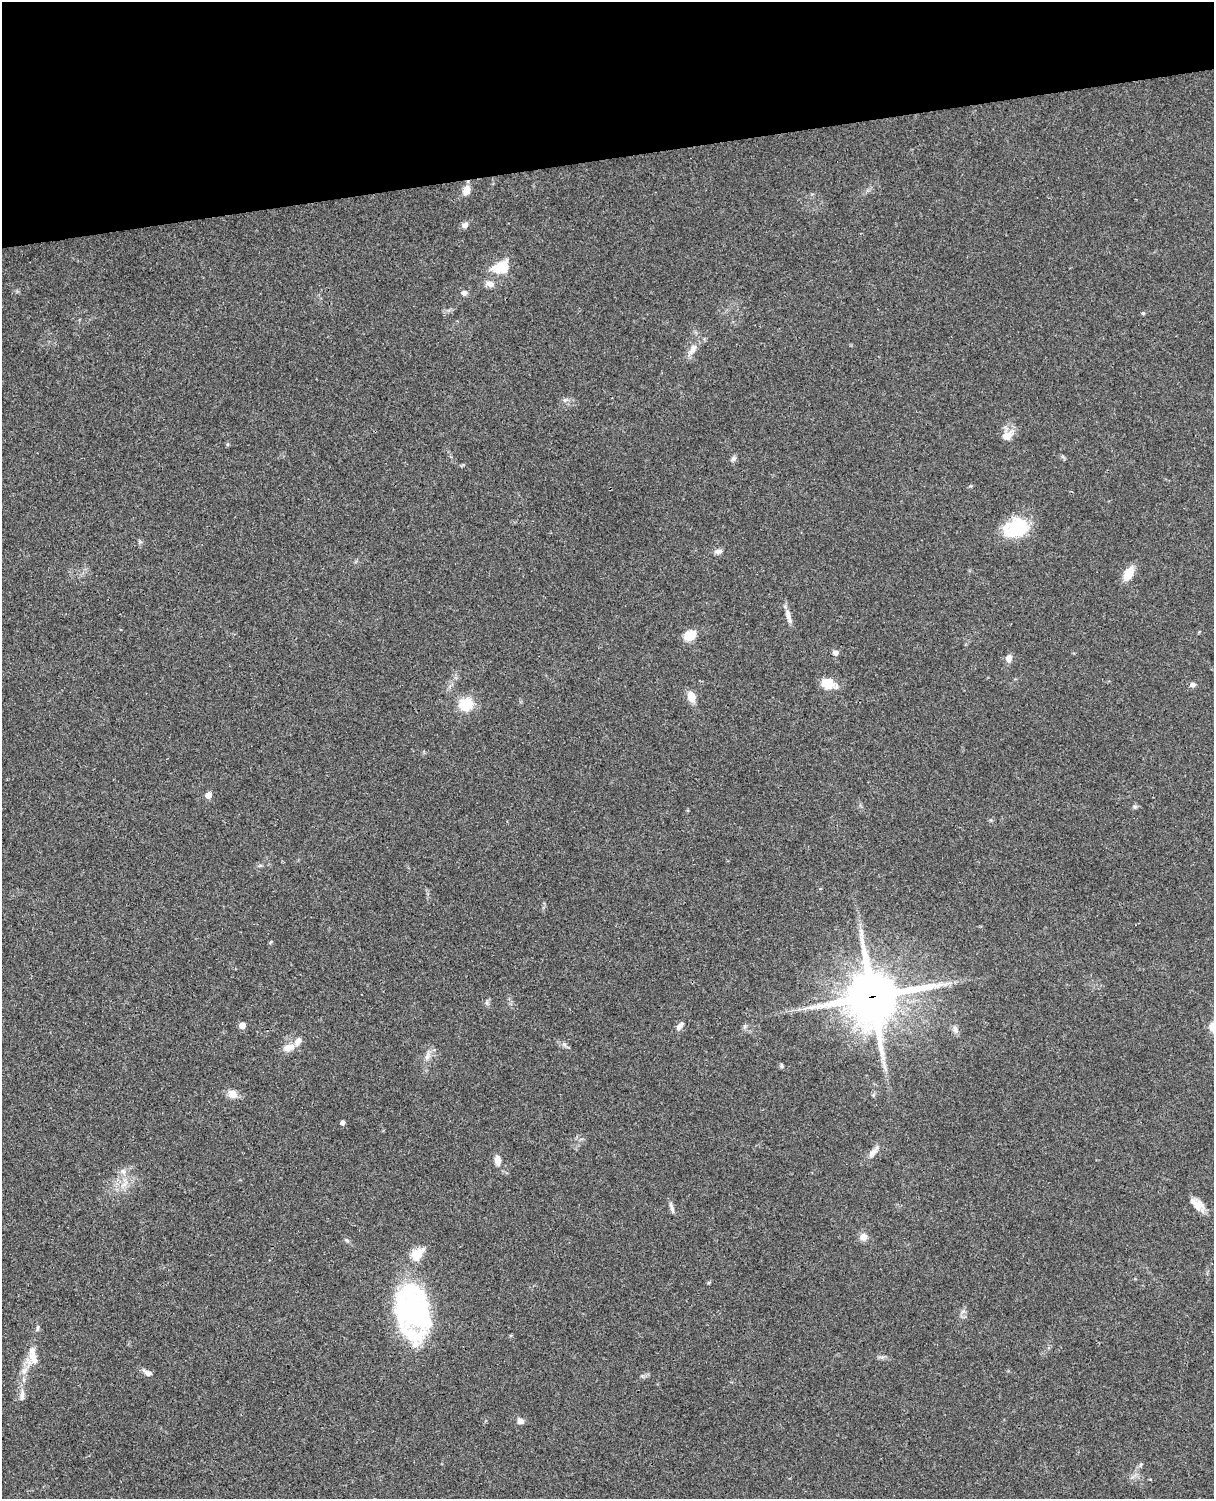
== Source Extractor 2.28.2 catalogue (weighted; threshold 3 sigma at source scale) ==
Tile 3 of 4 x 3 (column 3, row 1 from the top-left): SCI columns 2546-3757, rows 3267-4763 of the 5089 x 4925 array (HDU 1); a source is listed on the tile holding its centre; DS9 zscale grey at full resolution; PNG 1216 x 1501 px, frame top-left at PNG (2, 2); no overlay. Shown black and unused: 10% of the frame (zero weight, under 3 of 4 exposures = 6% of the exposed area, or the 3 px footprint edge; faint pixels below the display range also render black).
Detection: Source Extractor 2.28.2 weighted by HDU 2 'WHT'; one run over the whole footprint, this tile lists its part. Background 0.0807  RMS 0.0059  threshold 0.0267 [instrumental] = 3 sigma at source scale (4.5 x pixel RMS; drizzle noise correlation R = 1.50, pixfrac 1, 0.05/0.05 arcsec/px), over >= 5 px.
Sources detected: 54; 4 inside a brighter listed object's ellipse — not listed separately; the other 50 listed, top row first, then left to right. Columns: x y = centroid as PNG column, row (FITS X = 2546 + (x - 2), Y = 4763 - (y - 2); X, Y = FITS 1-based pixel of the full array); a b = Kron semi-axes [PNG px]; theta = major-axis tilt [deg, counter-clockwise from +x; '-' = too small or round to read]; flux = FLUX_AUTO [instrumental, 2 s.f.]
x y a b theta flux
466 190 11 8 71 5.3
465 225 10 7 44 2.2
501 267 22 14 20 15
490 284 13 8 -26 3.4
464 293 8 7 - 1.8
1143 313 5 4 - 0.67
693 349 17 8 63 4.7
565 400 6 6 - 1.3
1007 435 16 11 21 5.7
733 459 8 7 - 1.5
1016 528 30 22 20 26
718 551 11 6 7 2.2
1129 573 13 8 60 10
788 616 22 6 -74 3.9
690 635 11 8 32 13
835 653 7 6 - 2.2
1009 658 9 7 81 3.1
828 683 18 12 -14 9.4
1193 684 7 6 - 1.9
691 696 11 8 -73 6.4
466 704 13 12 - 17
208 795 6 6 - 4.1
1135 807 6 5 - 1.1
260 866 6 4 20 0.82
872 997 18 17 - 2900
242 1025 5 5 - 5.1
680 1026 13 6 50 2.9
955 1029 12 6 -66 2.2
288 1047 14 8 19 5.8
427 1056 13 5 69 2.9
782 1066 7 4 -89 0.78
232 1094 12 10 -54 4.5
342 1122 5 4 - 1.8
872 1153 18 7 49 3.8
498 1160 14 8 -82 4
123 1171 7 7 - 2
1197 1204 19 12 -31 6.5
672 1207 15 4 -72 2.1
863 1237 10 9 - 3.8
347 1240 8 4 -23 0.95
416 1254 18 14 51 8.1
709 1282 6 3 19 0.61
413 1310 31 28 -35 110
38 1327 8 3 71 0.93
32 1351 22 10 89 6.9
24 1371 12 7 60 4.1
148 1373 11 6 -27 2.9
22 1395 16 6 88 3.1
520 1421 9 7 -23 2.5
1140 1465 6 4 71 0.9
Overlapping masked pixels (flux is a lower limit): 1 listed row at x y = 872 997
Unlisted compact peaks at least as high as the median listed source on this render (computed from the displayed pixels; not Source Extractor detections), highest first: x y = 564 1044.